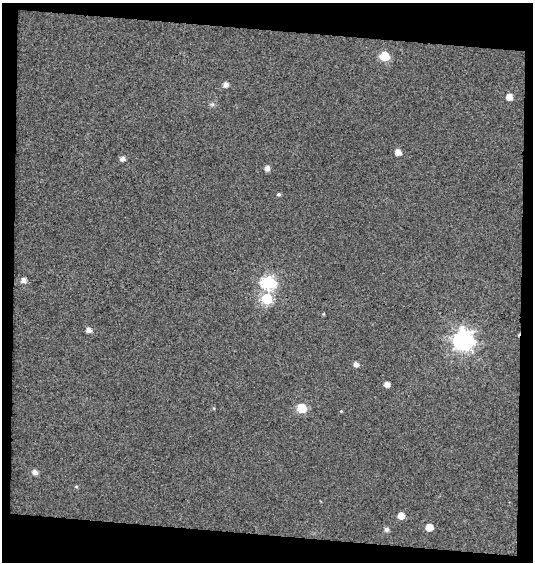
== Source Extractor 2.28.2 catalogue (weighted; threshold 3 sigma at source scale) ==
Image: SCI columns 27-557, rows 1-560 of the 584 x 560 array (HDU 1 of 3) = the unmasked area's bounding box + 8 px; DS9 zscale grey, full resolution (1 PNG px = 1 image px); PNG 535 x 564 px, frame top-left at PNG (2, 3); no overlay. Shown black and unused: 14% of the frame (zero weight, under 3 of 4 exposures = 2% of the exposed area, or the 3 px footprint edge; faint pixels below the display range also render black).
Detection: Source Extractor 2.28.2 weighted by HDU 2 'WHT'. Background 0.025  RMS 0.021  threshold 0.0929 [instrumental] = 3 sigma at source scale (4.5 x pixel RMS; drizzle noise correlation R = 1.50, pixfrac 1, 0.0396/0.0396 arcsec/px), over >= 5 px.
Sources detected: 22; all 22 listed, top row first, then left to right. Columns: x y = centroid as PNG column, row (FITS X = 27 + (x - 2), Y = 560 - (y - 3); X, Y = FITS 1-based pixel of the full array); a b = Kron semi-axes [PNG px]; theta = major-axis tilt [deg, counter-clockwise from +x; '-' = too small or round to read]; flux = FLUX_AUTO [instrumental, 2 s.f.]
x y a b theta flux
385 56 6 6 - 100
226 85 6 5 - 9.6
509 97 5 5 - 18
212 104 7 4 1 3.8
398 152 5 5 - 15
123 159 5 5 - 9.2
267 168 5 5 - 11
279 194 4 4 - 3.3
24 280 5 5 - 11
268 282 7 7 - 280
267 299 6 6 - 140
324 314 5 3 - 1.7
89 330 6 5 - 9.3
463 340 8 8 - 1100
356 364 5 4 - 9.2
387 384 5 4 - 11
302 408 6 5 - 90
35 472 6 5 - 9.9
76 487 5 3 - 2.2
401 516 5 5 - 21
429 527 5 5 - 30
386 529 5 5 - 6.1